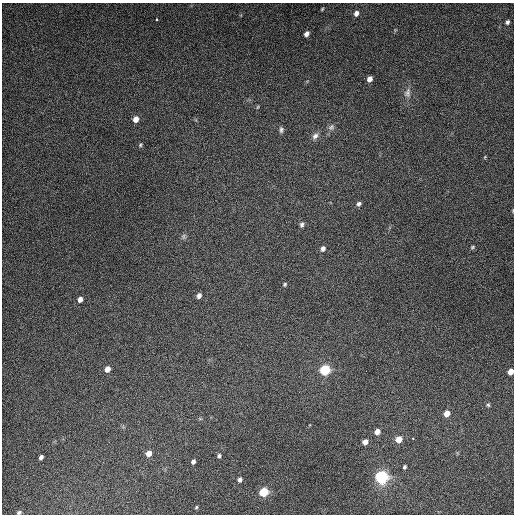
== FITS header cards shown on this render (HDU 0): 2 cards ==
NAXIS1  =                  512
NAXIS2  =                  512

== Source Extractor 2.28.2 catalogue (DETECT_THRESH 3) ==
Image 512 x 512 px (HDU 0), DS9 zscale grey, 1 PNG px = 1 image px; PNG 516 x 516 px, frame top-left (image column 1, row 512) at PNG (2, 3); no overlay
Background 4930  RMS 310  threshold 932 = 3 sigma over >= 5 px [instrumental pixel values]
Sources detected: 42; all 42 listed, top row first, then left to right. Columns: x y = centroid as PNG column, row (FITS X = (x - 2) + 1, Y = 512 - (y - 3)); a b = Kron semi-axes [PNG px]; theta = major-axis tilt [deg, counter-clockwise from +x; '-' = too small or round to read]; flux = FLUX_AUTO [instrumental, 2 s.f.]
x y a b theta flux
322 9 5 3 - 2.3e+04
356 13 6 5 - 9.5e+04
157 19 3 3 - 5.4e+04
507 22 5 4 - 4.5e+04
306 34 5 4 - 8.0e+04
370 79 5 4 - 1.1e+05
407 93 14 9 76 1.3e+05
257 107 5 3 - 1.8e+04
136 119 6 5 - 1.5e+05
331 127 9 8 - 8.1e+04
281 130 8 5 -87 5.5e+04
315 136 9 7 51 9.6e+04
140 145 6 4 51 3.0e+04
485 157 5 3 - 1.9e+04
359 204 6 5 - 5.6e+04
302 225 7 5 82 5.4e+04
183 236 8 5 -85 4.5e+04
472 247 6 4 41 3.1e+04
323 248 6 5 - 7.5e+04
285 284 5 5 - 3.0e+04
199 296 5 4 - 8.1e+04
80 299 6 4 69 9.5e+04
107 369 5 4 - 1.4e+05
325 370 8 7 - 1.0e+06
511 371 5 4 - 1.5e+05
488 405 5 5 - 3.0e+04
447 413 6 5 - 1.9e+05
200 419 6 4 -19 2.6e+04
377 432 6 6 - 1.2e+05
399 439 7 6 - 2.2e+05
413 439 3 2 - 2.1e+04
365 442 5 5 - 1.2e+05
149 453 6 5 - 1.7e+05
219 456 5 5 - 4.5e+04
41 457 5 4 - 6.3e+04
193 462 5 4 - 6.1e+04
404 467 5 4 - 3.6e+04
382 477 10 9 - 1.5e+06
240 480 6 5 - 6.0e+04
264 492 7 6 - 6.5e+05
196 507 4 4 - 2.6e+04
19 512 5 4 - 4.0e+04
At the frame edge (FLAGS 8, measured only in part): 2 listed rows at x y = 511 371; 19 512